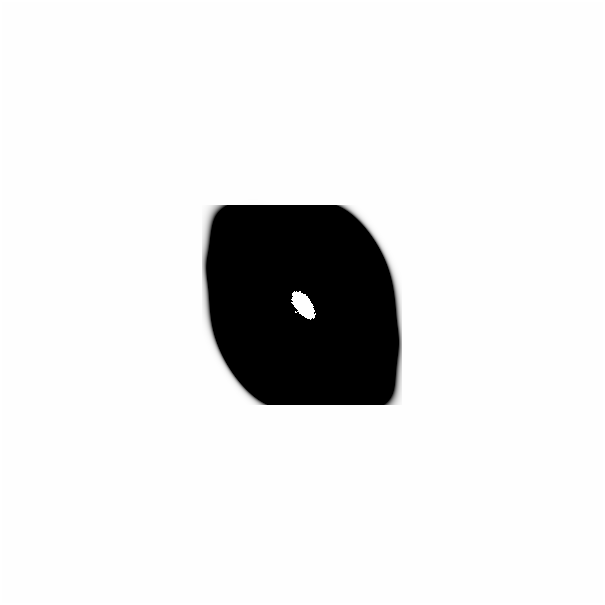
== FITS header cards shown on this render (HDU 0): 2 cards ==
NAXIS1  =                  601
NAXIS2  =                  601

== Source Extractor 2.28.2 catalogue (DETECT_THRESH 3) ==
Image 601 x 601 px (HDU 0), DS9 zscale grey, 1 PNG px = 1 image px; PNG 605 x 605 px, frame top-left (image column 1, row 601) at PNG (0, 0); no overlay
Background 0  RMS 4.3e-34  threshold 1.28e-33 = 3 sigma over >= 5 px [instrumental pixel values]
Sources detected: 13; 11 with non-positive FLUX_AUTO (blend fragments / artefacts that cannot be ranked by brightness) are not listed; the other 2 listed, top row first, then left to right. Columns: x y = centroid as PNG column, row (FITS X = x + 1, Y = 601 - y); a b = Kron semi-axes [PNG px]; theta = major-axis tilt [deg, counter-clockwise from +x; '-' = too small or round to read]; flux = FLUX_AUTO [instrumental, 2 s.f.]
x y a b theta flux
301 302 19 10 -56 3.4e+01
508 589 48 27 0 9.7e-16
At the frame edge (FLAGS 8, measured only in part): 1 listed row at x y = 508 589
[11 non-positive-flux detections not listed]